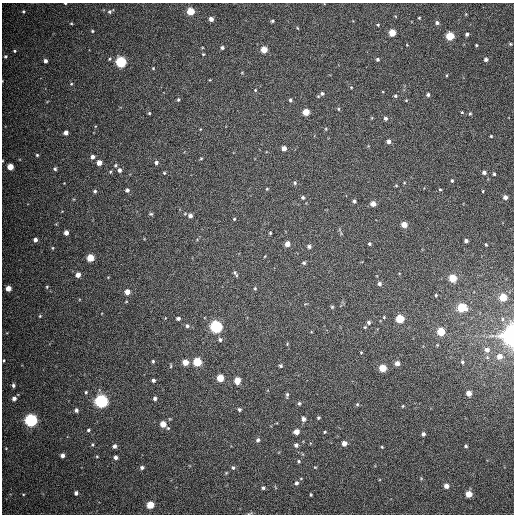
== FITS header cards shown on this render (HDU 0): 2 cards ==
NAXIS1  =                  512
NAXIS2  =                  512

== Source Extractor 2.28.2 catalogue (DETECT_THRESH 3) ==
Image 512 x 512 px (HDU 0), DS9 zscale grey, 1 PNG px = 1 image px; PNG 516 x 516 px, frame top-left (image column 1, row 512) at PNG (2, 3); no overlay
Background 402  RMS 10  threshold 31.4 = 3 sigma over >= 5 px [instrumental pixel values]
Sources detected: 169; all 169 listed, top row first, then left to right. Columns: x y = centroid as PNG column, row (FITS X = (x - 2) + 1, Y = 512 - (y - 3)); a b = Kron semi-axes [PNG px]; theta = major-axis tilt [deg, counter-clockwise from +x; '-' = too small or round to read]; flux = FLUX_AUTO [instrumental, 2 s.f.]
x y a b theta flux
65 3 3 2 - 460
23 11 5 4 - 920
190 11 5 5 - 20000
109 12 4 4 - 1100
466 14 5 3 - 520
419 18 3 3 - 630
211 19 4 4 - 3600
272 21 4 4 - 940
71 23 4 3 - 580
437 23 5 5 - 1700
378 25 3 3 - 780
92 31 3 3 - 690
392 32 5 4 - 15000
467 34 4 3 - 1400
450 36 5 5 - 25000
510 44 4 3 - 680
476 45 3 3 - 620
222 47 5 4 - 1400
264 50 5 4 - 11000
15 51 4 3 - 780
203 54 3 3 - 670
5 56 4 4 - 950
377 59 4 4 - 1300
486 59 5 4 - 1900
45 61 4 3 - 2100
121 62 5 5 - 73000
153 68 4 3 - 620
71 84 4 4 - 750
351 87 4 3 - 600
255 90 4 4 - 660
322 93 6 6 - 1600
428 95 4 4 - 1500
395 96 5 4 - 1000
178 100 5 4 - 1000
290 100 5 4 - 1200
338 109 5 3 - 630
306 112 5 5 - 11000
462 112 4 3 - 650
149 113 4 3 - 660
470 114 5 4 - 910
385 118 5 5 - 1600
326 129 5 3 - 580
66 133 4 4 - 3500
491 136 4 4 - 680
389 141 5 4 - 2600
284 148 4 4 - 4600
37 155 4 4 - 840
92 157 5 4 - 2600
201 158 5 3 - 620
156 162 5 5 - 1700
99 163 4 4 - 5700
115 165 5 4 - 1000
10 167 4 4 - 11000
55 169 5 4 - 1200
119 170 5 4 - 2300
484 172 5 5 - 2100
164 173 5 4 - 800
494 174 4 3 - 1000
452 181 4 3 - 920
295 183 5 5 - 1200
396 186 5 3 - 600
267 189 4 3 - 600
440 189 4 4 - 800
127 190 5 4 - 1800
95 191 5 4 - 1200
483 191 4 3 - 640
505 197 5 5 - 3400
303 198 6 5 - 1200
354 201 4 4 - 1400
373 204 4 4 - 5400
151 214 6 4 -1 1100
190 216 5 5 - 2800
234 219 3 3 - 620
404 224 5 4 - 7200
66 233 4 4 - 3900
270 233 3 3 - 740
35 240 4 4 - 2400
466 241 4 4 - 2100
287 244 4 4 - 6000
369 244 4 4 - 1100
486 245 3 3 - 640
309 246 5 5 - 1700
52 248 5 3 - 640
90 258 5 5 - 17000
304 263 5 5 - 1300
235 272 6 5 - 1300
78 275 5 4 - 5000
453 278 5 5 - 20000
379 284 5 5 - 2100
47 287 5 4 - 770
8 288 4 4 - 6200
255 288 4 4 - 740
127 292 4 4 - 6500
436 295 4 4 - 660
503 297 5 5 - 19000
332 307 4 4 - 910
462 307 5 5 - 33000
40 316 4 4 - 730
384 317 4 4 - 700
178 318 5 4 - 1800
400 319 5 5 - 26000
369 322 5 4 - 1500
187 326 6 5 - 1400
216 327 6 5 - 120000
365 327 5 4 - 750
441 332 5 5 - 23000
511 336 12 9 -90 90000
220 340 5 5 - 1500
437 345 4 3 - 560
487 350 5 5 - 2800
361 352 4 3 - 500
500 356 5 5 - 5400
3 360 3 2 - 630
153 361 4 3 - 910
185 362 5 5 - 8600
197 362 5 5 - 31000
462 362 4 3 - 1000
397 363 5 4 - 3800
171 366 7 3 90 770
281 366 5 4 - 1000
383 368 5 5 - 17000
220 378 5 5 - 16000
153 380 4 3 - 1700
237 380 5 4 - 10000
13 385 4 3 - 1400
86 392 5 4 - 890
469 393 4 4 - 5200
287 395 6 4 83 1100
14 398 5 4 - 3100
155 398 5 4 - 1900
101 401 5 5 - 190000
299 403 5 4 - 990
357 404 5 4 - 780
403 406 3 3 - 630
76 410 5 4 - 1600
239 410 4 4 - 1300
318 418 4 4 - 880
170 419 5 3 - 620
303 419 5 4 - 2300
31 420 5 5 - 160000
163 424 5 5 - 9000
168 428 5 4 - 840
88 430 4 3 - 1000
296 432 4 4 - 5800
325 432 3 3 - 720
423 434 4 4 - 2000
258 440 5 4 - 1600
344 443 4 4 - 4600
92 444 5 4 - 820
296 445 5 5 - 1700
114 446 5 4 - 2200
466 446 4 3 - 910
382 447 4 3 - 600
62 455 4 4 - 3000
97 456 4 4 - 610
116 457 5 4 - 2100
299 461 5 4 - 850
142 467 5 5 - 1800
233 468 6 5 - 1200
226 473 5 4 - 710
296 483 5 4 - 1500
446 486 5 4 - 3900
263 488 5 4 - 1200
76 493 4 4 - 2200
23 494 4 3 - 550
469 494 5 4 - 11000
311 495 3 2 - 650
150 505 5 5 - 18000
249 513 8 3 13 840
At the frame edge (FLAGS 8, measured only in part): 3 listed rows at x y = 65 3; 511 336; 249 513